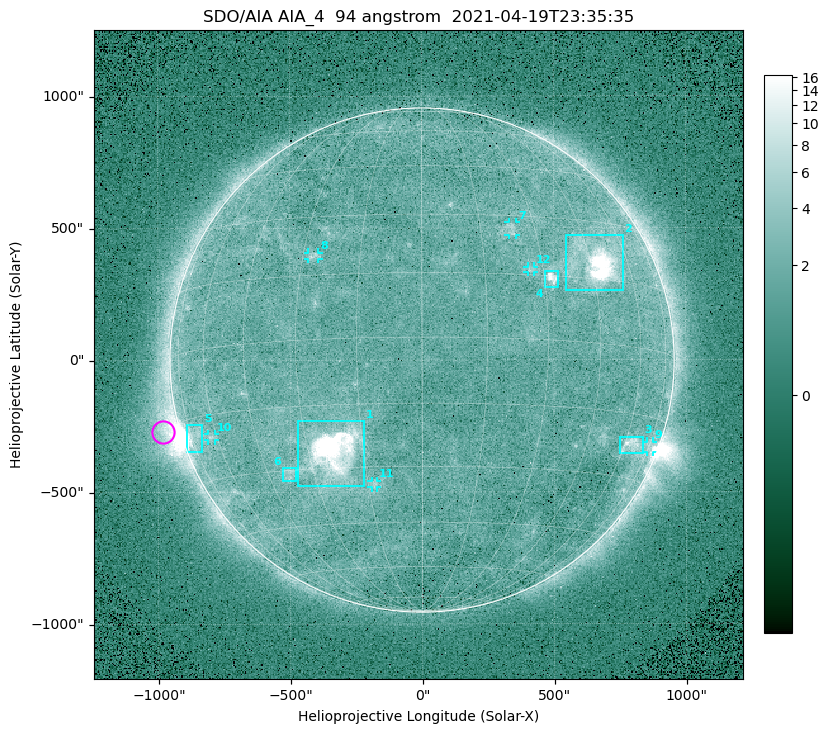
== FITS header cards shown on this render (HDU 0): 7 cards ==
TELESCOP= 'SDO/AIA '
INSTRUME= 'AIA_4   '
WAVELNTH=                   94
WAVEUNIT= 'angstrom'
DATE-OBS= '2021-04-19T23:35:35.12'
CTYPE1  = 'HPLN-TAN'
CTYPE2  = 'HPLT-TAN'

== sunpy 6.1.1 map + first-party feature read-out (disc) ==
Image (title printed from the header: SDO/AIA AIA_4  94 angstrom  2021-04-19T23:35:35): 512 x 512 px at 4.8 arcsec/px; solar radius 955 arcsec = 199 px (full disc in frame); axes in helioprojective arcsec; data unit not stated in the header (colour bar unlabelled)
Orientation: roll -0.138 deg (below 1 deg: not rotated)
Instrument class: DISC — disc imager (sunpy class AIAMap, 94 A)
Bright regions (active regions / flare kernels): reference = the median radial profile (limb darkening/brightening removed); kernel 5 px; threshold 5 sigma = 2.48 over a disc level ~1.77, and >= 1.15x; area >= 9 px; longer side >= 5 px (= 24 arcsec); searched inside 0.97 R_sun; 12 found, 12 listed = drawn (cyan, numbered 1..; 6 of them under ~33 arcsec drawn as corner ticks so the feature stays visible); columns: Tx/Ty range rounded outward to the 10 arcsec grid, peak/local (2 s.f.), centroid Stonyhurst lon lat
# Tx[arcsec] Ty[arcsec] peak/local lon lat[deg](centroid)
1 -470..-220 -480..-230 514 -23 -26
2 540..760 260..470 45 +47 +19
3 750..840 -360..-290 4.7 +64 -22
4 460..520 270..340 7.5 +32 +14
5 -900..-830 -350..-240 6.3 -73 -19
6 -530..-480 -460..-410 2.8 -38 -31
7 330..360 470..520 2.9 +23 +26
8 -430..-390 380..410 3.3 -27 +20
9 850..880 -350..-310 3 +75 -21
10 -810..-780 -300..-280 2.8 -63 -20
11 -190..-170 -480..-450 2.9 -13 -34
12 400..430 330..360 2.8 +27 +16
Off-limb structures (1.02-1.3 R_sun): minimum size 50 px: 5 found; the strongest spans PA ~90..115 deg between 1.02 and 1.21 R_sun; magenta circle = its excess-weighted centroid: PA ~105 deg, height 1.07 R_sun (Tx ~-980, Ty ~-270 arcsec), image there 4.8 x the reference